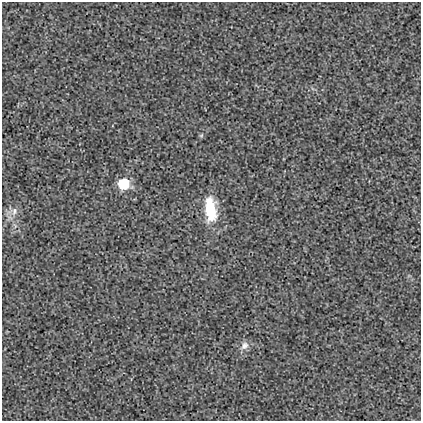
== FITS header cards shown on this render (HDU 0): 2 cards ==
NAXIS1  =                  419
NAXIS2  =                  419

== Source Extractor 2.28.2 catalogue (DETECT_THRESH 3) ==
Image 419 x 419 px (HDU 0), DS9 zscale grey, 1 PNG px = 1 image px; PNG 423 x 423 px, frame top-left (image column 1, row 419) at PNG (2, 2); no overlay
Background 0.00155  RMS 0.017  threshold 0.0517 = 3 sigma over >= 5 px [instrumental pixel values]
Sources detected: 5; all 5 listed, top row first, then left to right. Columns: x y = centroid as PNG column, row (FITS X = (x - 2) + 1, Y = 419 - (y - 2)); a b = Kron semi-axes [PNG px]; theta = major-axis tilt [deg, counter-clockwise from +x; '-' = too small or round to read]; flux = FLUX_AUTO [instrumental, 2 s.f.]
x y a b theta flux
201 135 6 4 1 1.5
124 184 8 8 - 43
211 209 30 13 -84 43
14 211 13 7 74 7.4
244 346 12 9 52 7.1